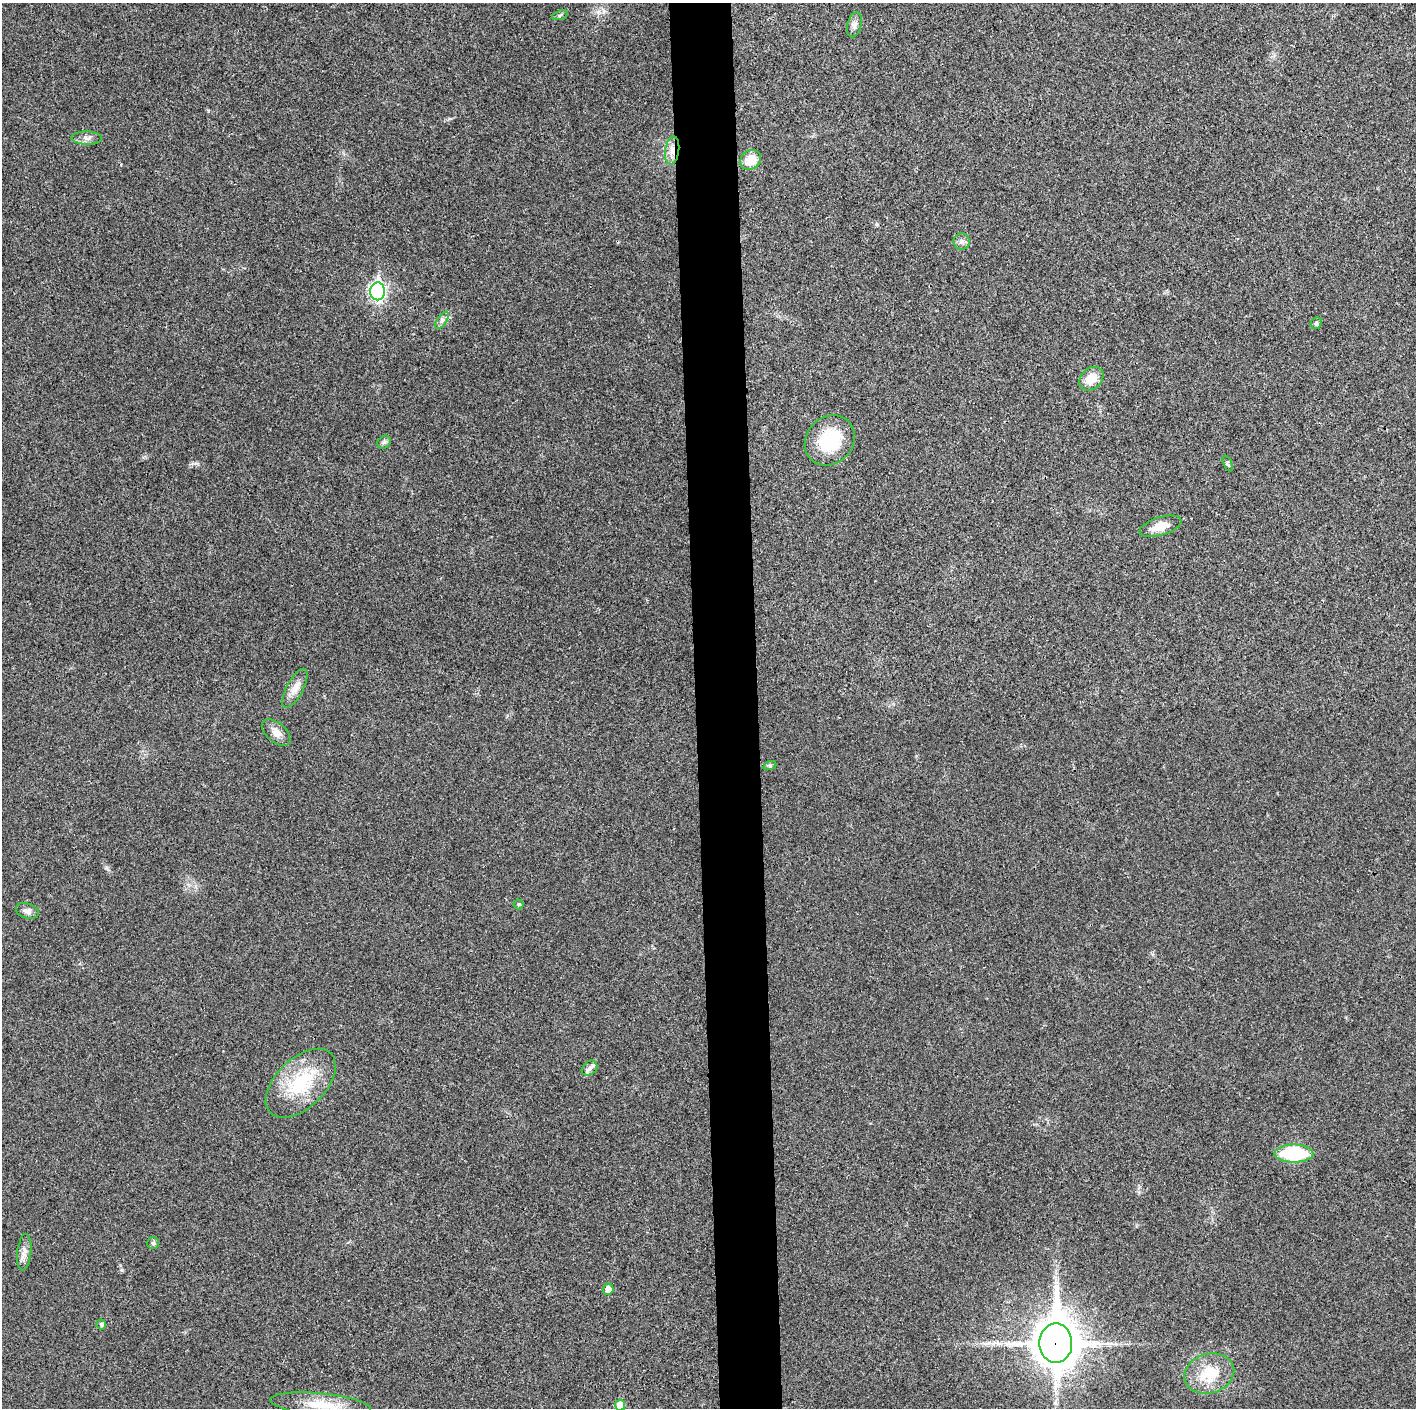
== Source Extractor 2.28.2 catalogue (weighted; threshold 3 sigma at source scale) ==
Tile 5 of 3 x 3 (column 2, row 2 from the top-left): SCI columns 1415-2828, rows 1411-2816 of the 4242 x 4224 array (HDU 1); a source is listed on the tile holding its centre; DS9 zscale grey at full resolution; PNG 1418 x 1410 px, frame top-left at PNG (2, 3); each listed source drawn as its Kron ellipse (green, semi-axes under 4 px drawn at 4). Shown black and unused: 4% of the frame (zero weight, under 3 of 4 exposures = <1% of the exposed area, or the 3 px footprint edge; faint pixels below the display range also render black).
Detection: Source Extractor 2.28.2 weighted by HDU 2 'WHT'; one run over the whole footprint, this tile lists its part. Background 0.0201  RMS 0.0055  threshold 0.0247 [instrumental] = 3 sigma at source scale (4.5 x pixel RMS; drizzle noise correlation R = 1.50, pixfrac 1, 0.05/0.05 arcsec/px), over >= 5 px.
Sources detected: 30; all 30 listed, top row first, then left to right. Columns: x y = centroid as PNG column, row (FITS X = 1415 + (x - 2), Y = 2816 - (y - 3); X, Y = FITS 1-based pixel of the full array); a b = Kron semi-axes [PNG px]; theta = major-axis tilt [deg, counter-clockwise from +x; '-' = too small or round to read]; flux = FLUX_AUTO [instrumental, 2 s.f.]
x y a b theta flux
560 15 8 4 19 1.1
854 25 13 7 76 2.5
87 138 15 6 -2 2.8
672 150 14 7 82 4.7
751 160 11 9 37 11
962 241 8 8 - 2
378 291 9 7 -89 140
442 320 10 5 55 1.7
1316 323 6 5 - 0.89
1091 379 13 10 42 9.5
830 440 27 23 45 29
384 442 7 6 - 1.4
1228 464 8 4 -68 0.96
1160 526 22 9 17 8
295 688 21 8 62 5.2
276 732 17 9 -42 4.8
770 765 6 4 18 0.93
519 904 5 5 - 0.77
27 911 12 7 -18 2.6
590 1068 8 6 39 1.9
301 1083 42 24 44 34
1294 1154 19 9 0 36
153 1243 6 6 - 0.96
24 1252 18 7 84 3.6
608 1289 5 5 - 4
101 1324 5 5 - 1.2
1056 1343 20 16 -90 1700
1209 1374 25 19 16 20
320 1404 51 11 -6 17
620 1405 5 5 - 11
Overlapping masked pixels (flux is a lower limit): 2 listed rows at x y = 672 150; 1056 1343
Isophote crosses this tile's border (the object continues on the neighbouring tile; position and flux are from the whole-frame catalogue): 1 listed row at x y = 620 1405